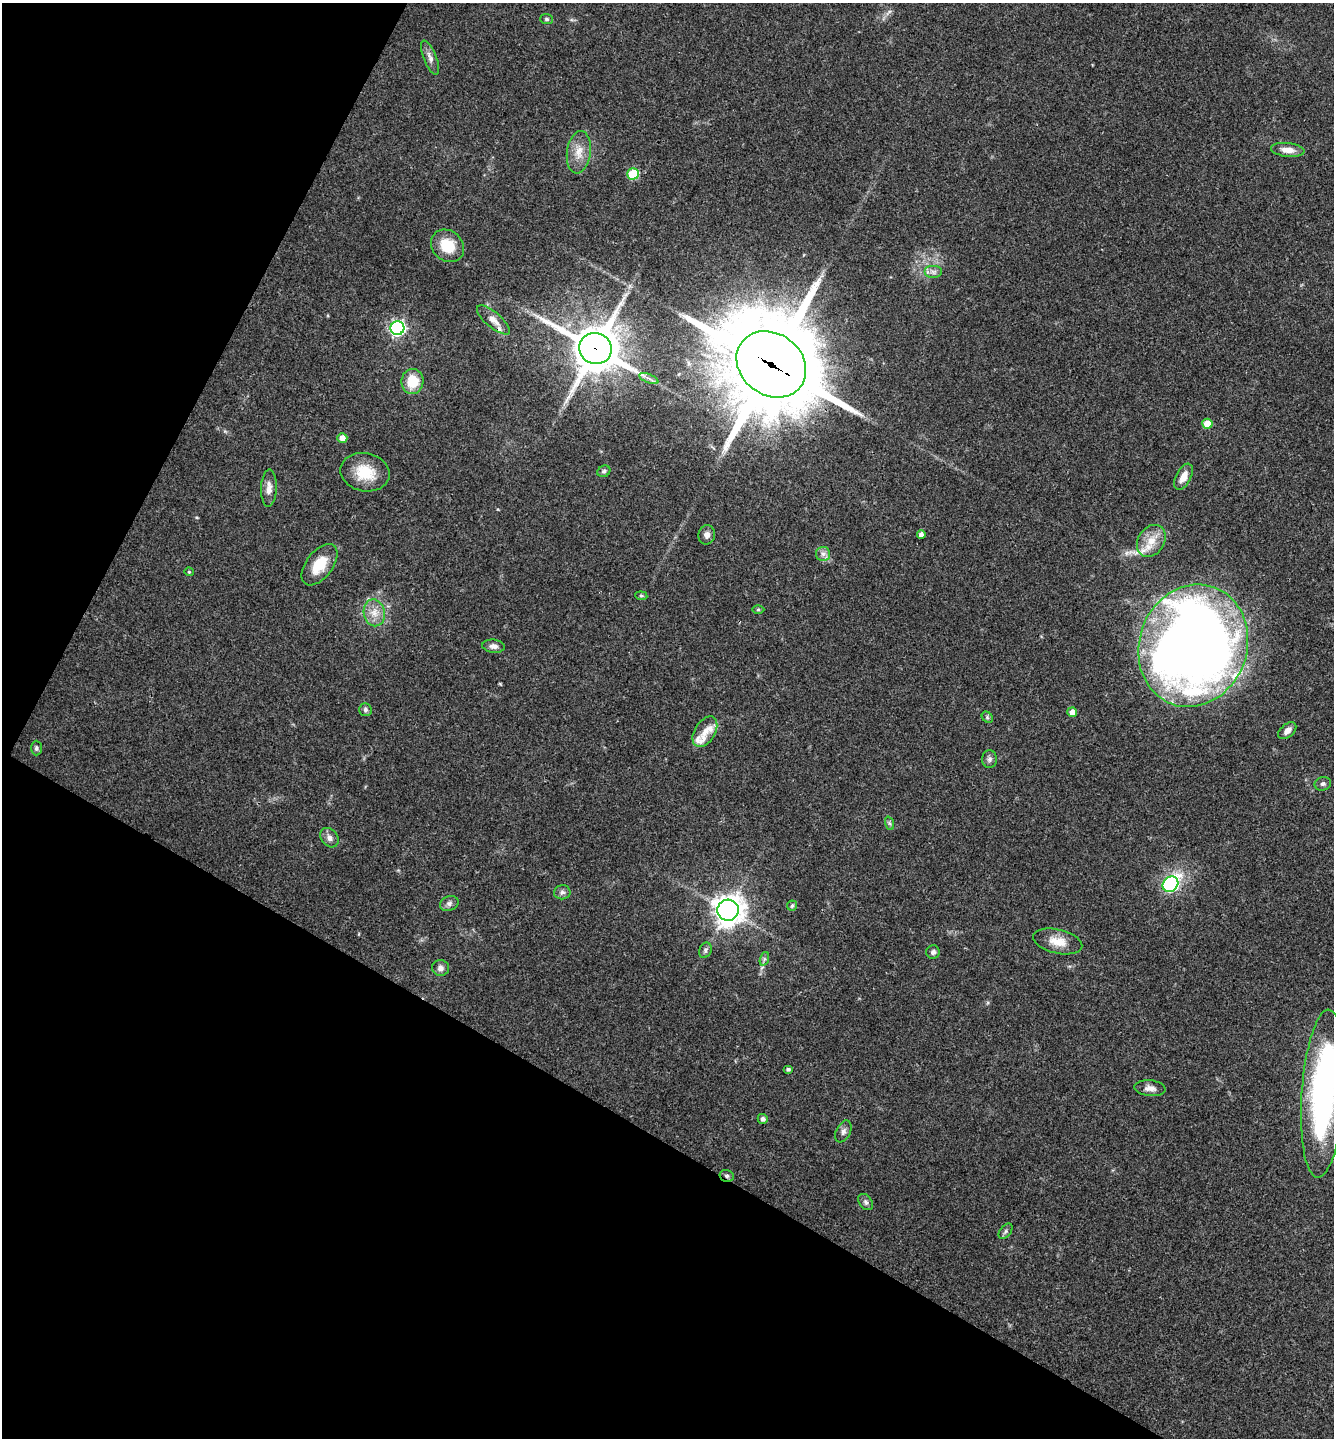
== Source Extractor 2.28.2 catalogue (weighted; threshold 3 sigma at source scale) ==
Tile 9 of 4 x 4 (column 1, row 3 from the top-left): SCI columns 148-1479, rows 1442-2877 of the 5761 x 5752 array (HDU 1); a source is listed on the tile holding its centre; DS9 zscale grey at full resolution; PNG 1336 x 1440 px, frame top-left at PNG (2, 3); each listed source drawn as its Kron ellipse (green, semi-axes under 4 px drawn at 4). Shown black and unused: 29% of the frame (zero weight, under 3 of 4 exposures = <1% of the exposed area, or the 3 px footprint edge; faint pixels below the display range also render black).
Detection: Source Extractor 2.28.2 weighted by HDU 2 'WHT'; one run over the whole footprint, this tile lists its part. Background 0.0754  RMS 0.0059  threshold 0.0265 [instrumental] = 3 sigma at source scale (4.5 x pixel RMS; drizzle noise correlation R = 1.50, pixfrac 1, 0.05/0.05 arcsec/px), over >= 5 px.
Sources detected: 62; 1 inside a brighter object's white glare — neither listed nor drawn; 3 inside a brighter listed object's ellipse — not listed separately; the other 58 listed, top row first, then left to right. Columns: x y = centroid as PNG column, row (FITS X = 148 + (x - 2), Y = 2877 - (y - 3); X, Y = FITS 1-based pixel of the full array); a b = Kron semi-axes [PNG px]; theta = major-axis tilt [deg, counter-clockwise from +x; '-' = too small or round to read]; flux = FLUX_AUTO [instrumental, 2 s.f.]
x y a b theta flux
547 19 6 5 - 1.2
430 58 18 6 -68 3.4
1288 150 17 7 -7 5.7
579 152 21 12 82 8.3
633 174 6 5 - 31
447 246 18 15 -42 15
934 272 9 6 0 2.4
493 320 20 7 -41 5.2
397 328 7 7 - 160
595 348 16 15 - 2400
771 364 37 30 -38 9800
649 378 10 3 -21 1.7
412 381 12 11 - 15
1207 424 5 5 - 9.2
342 438 5 5 - 4
604 471 7 5 25 1.3
365 472 25 19 -11 17
1184 477 14 7 63 5.9
269 488 18 7 88 4.7
707 535 9 8 - 2.7
921 535 4 4 - 2.7
1151 541 17 13 56 10
823 554 7 7 - 2.3
320 565 24 13 53 14
189 572 4 4 - 0.58
641 596 6 4 -7 0.9
758 609 6 4 1 0.79
374 613 13 10 -79 6.4
493 646 11 6 -6 2.6
1193 646 62 54 70 850
365 710 6 6 - 1.5
1072 712 5 4 - 3.9
987 717 6 5 - 0.96
1287 731 10 6 40 3.3
705 732 17 10 58 5.8
36 748 7 5 -90 1.3
989 759 9 7 89 1.9
1323 784 8 6 18 1.6
889 823 7 4 -71 1.1
329 838 10 8 -51 3.1
1170 884 8 7 - 100
562 892 8 7 - 1.9
449 904 9 7 23 2.2
792 906 5 5 - 1.2
728 910 10 10 - 700
1058 941 25 12 -13 9.5
705 950 8 6 67 1.5
933 952 7 6 - 1.8
764 959 7 4 72 1.2
440 968 8 8 - 2.6
788 1069 5 4 - 1.1
1150 1088 15 8 -5 3.7
1323 1094 84 21 86 180
763 1119 5 5 - 1.8
843 1131 11 7 65 2.4
727 1176 7 5 -15 1.6
866 1202 9 6 -53 1.7
1006 1231 9 5 53 1.4
Overlapping masked pixels (flux is a lower limit): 4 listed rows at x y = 595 348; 771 364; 1193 646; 727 1176
Isophote crosses this tile's border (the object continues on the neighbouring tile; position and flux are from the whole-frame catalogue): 1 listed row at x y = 1323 1094